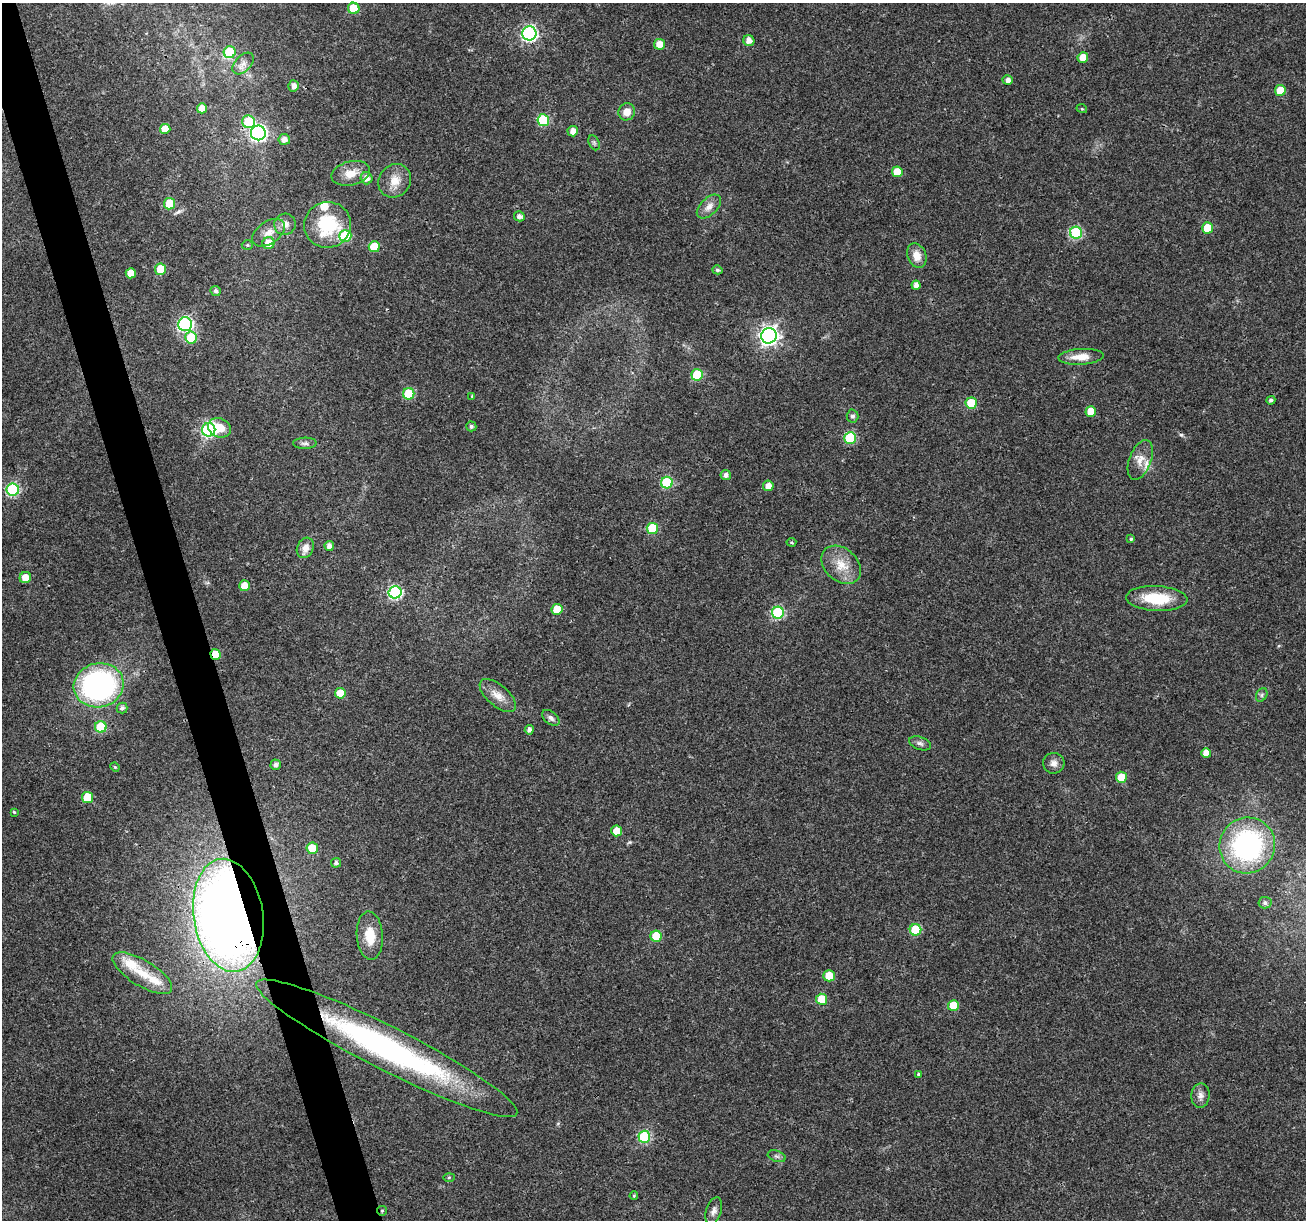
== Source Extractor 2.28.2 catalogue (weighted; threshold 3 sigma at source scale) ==
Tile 11 of 4 x 4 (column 3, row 3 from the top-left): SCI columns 2612-3915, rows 1321-2538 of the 5220 x 5027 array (HDU 1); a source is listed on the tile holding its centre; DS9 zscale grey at full resolution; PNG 1308 x 1222 px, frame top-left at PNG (2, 3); each listed source drawn as its Kron ellipse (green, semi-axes under 4 px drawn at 4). Shown black and unused: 3% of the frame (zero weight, under 3 of 4 exposures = <1% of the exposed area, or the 3 px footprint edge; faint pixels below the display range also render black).
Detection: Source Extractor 2.28.2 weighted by HDU 2 'WHT'; one run over the whole footprint, this tile lists its part. Background 0.0215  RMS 0.003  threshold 0.0133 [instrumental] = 3 sigma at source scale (4.5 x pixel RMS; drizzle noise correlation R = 1.50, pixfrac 1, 0.0396/0.0396 arcsec/px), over >= 5 px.
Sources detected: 119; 1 cosmic-ray / hot-pixel residue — neither listed nor drawn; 4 inside a brighter listed object's ellipse — not listed separately; the other 114 listed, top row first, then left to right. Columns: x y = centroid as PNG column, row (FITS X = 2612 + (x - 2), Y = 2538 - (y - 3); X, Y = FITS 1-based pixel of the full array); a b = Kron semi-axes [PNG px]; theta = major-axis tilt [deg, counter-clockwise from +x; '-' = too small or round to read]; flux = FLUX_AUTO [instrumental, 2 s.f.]
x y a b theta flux
354 8 6 5 - 8.1
529 33 7 7 - 64
749 40 5 5 - 1.9
660 44 5 5 - 3.4
230 52 6 6 - 16
1083 57 5 5 - 3.7
243 64 13 8 45 1.8
1008 80 5 4 - 1.4
294 86 5 5 - 1.7
1280 90 5 5 - 5.4
202 108 5 5 - 2.9
1082 109 5 3 - 0.31
627 112 9 8 - 2.9
543 120 6 6 - 19
248 122 6 6 - 14
165 129 5 5 - 3.8
573 131 5 5 - 2.1
258 133 7 7 - 79
284 139 5 5 - 1.8
594 143 8 5 -65 0.64
897 172 5 5 - 4.9
351 173 19 12 14 4.2
366 178 6 6 - 1.9
395 181 17 15 51 4.2
169 204 6 5 - 10
709 207 14 8 44 2.2
519 216 5 5 - 1.3
285 224 11 10 - 2.3
327 225 23 23 - 18
1207 228 5 5 - 5.3
269 233 18 11 34 3.3
1076 233 6 6 - 25
345 236 6 6 - 18
269 243 6 6 - 5
247 245 6 5 - 0.42
374 247 5 5 - 7.3
917 256 12 9 -70 3.4
161 269 5 5 - 7.5
717 270 5 4 - 0.67
131 273 5 5 - 3.6
916 285 4 4 - 1.6
216 291 5 5 - 0.96
185 324 7 7 - 53
769 336 8 7 - 130
191 338 6 5 - 13
1081 357 22 8 3 4
697 375 6 6 - 17
409 394 6 5 - 14
472 396 4 4 - 0.26
1271 400 4 4 - 0.72
971 403 5 5 - 9.7
1091 411 5 5 - 4.5
852 416 6 6 - 0.74
471 426 5 5 - 0.71
219 428 12 9 -23 5.2
209 430 7 6 - 43
850 438 6 6 - 19
305 443 12 5 1 1
1140 460 21 11 69 3.6
726 475 5 5 - 1.2
667 483 6 6 - 22
768 486 5 5 - 2.4
13 489 6 6 - 35
652 528 5 5 - 13
1131 539 4 4 - 0.39
791 542 5 4 - 0.38
329 546 5 4 - 1.4
305 548 10 8 65 2.4
841 565 22 16 -42 6
25 578 6 5 - 3.7
244 586 5 5 - 3.8
395 592 6 6 - 43
1157 598 30 12 -3 12
557 609 5 5 - 6.9
778 613 6 6 - 29
216 654 5 5 - 7.4
99 685 25 22 14 65
340 693 5 5 - 5.2
1262 695 7 5 61 0.65
498 696 22 10 -40 3.7
122 708 5 5 - 0.95
551 718 10 6 -40 1.1
101 727 6 6 - 17
529 730 5 4 - 1.2
920 743 11 6 -18 1
1206 753 5 4 - 2.8
1054 763 10 10 - 1.8
276 765 5 5 - 1.1
115 767 5 4 - 0.34
1121 777 5 5 - 6
87 797 6 5 - 9.8
14 812 4 4 - 0.3
617 831 5 5 - 5.2
1247 845 28 27 - 53
312 848 6 5 - 6.8
336 863 5 5 - 0.84
1265 903 6 6 - 0.81
228 915 57 34 -81 360
915 930 6 6 - 13
370 936 24 13 -86 6.3
656 936 5 5 - 8.8
142 973 34 13 -31 6.9
829 976 5 5 - 6.9
822 999 5 5 - 7.7
953 1006 5 5 - 5.9
387 1048 146 22 -27 94
918 1074 4 4 - 0.37
1200 1096 12 9 86 1.8
644 1137 6 6 - 29
777 1156 9 5 -19 0.72
449 1177 6 4 1 0.38
634 1196 4 3 - 0.34
382 1211 5 4 - 0.45
714 1211 14 7 72 1.4
Overlapping masked pixels (flux is a lower limit): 4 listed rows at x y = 216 654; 228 915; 387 1048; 382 1211